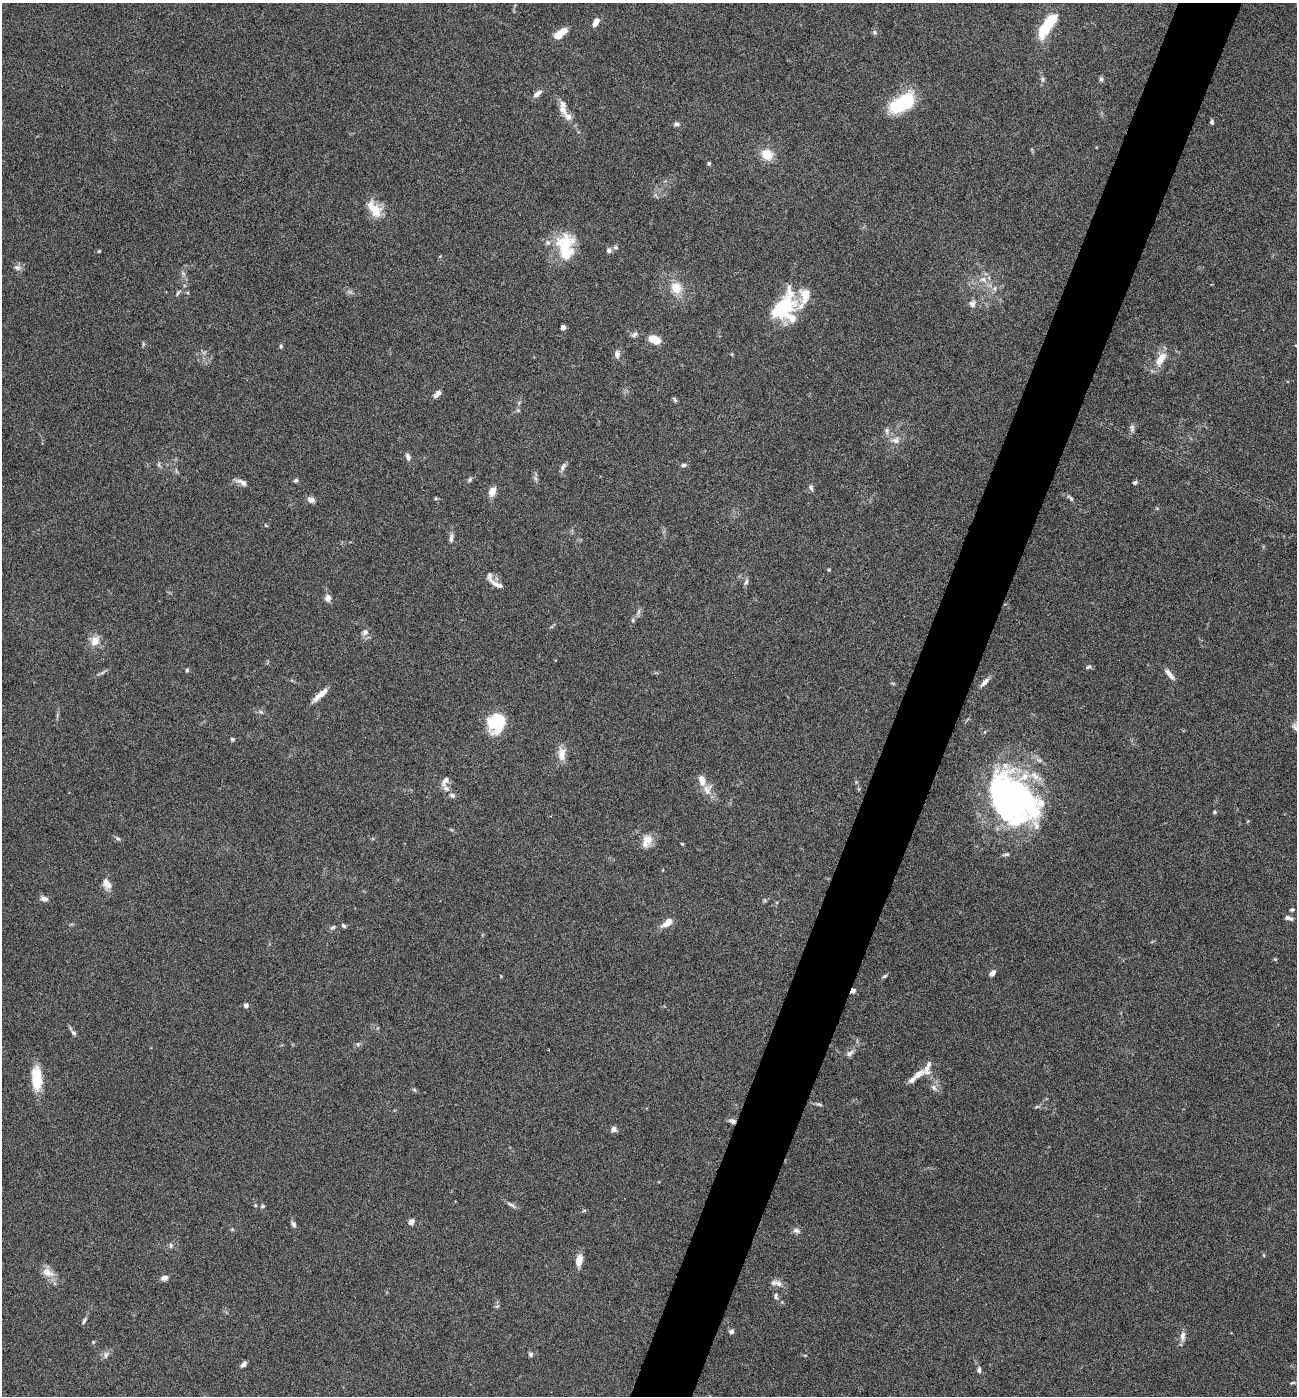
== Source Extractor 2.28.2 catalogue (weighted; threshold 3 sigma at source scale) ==
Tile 10 of 4 x 4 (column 2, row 3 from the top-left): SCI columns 1567-2861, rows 1395-2788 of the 5587 x 5578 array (HDU 1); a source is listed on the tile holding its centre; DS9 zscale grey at full resolution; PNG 1299 x 1398 px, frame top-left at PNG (2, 3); no overlay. Shown black and unused: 5% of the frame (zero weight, under 4 of 8 exposures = <1% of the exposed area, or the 3 px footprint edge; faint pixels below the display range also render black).
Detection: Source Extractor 2.28.2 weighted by HDU 2 'WHT'; one run over the whole footprint, this tile lists its part. Background 0.0936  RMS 0.0046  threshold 0.0187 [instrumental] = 3 sigma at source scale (4.09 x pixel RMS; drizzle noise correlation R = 1.36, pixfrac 0.8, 0.05/0.05 arcsec/px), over >= 5 px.
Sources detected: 139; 1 too faint to see at this stretch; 1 inside a brighter object's white glare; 1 cosmic-ray / hot-pixel residue — not listed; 13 inside a brighter listed object's ellipse — not listed separately; the other 123 listed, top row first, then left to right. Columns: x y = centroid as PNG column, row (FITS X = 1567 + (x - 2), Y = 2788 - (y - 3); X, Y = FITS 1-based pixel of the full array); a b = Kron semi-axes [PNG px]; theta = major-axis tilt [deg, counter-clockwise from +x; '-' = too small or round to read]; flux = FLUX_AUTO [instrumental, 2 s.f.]
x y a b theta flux
596 22 10 6 66 3.2
1047 26 28 9 55 18
562 32 15 9 39 3.8
874 32 6 5 - 0.77
1042 79 6 5 - 0.82
1101 79 7 5 -76 0.88
537 94 12 6 37 2.2
902 103 27 14 31 27
563 110 17 9 -52 3.8
1212 122 5 4 - 0.86
676 124 7 6 - 1.3
767 154 13 11 -36 7.6
709 163 5 4 - 0.63
375 209 21 11 -54 9.2
566 246 32 22 89 17
616 247 7 6 - 0.91
609 250 6 6 - 1.3
99 251 4 3 - 0.4
17 268 11 7 -17 1.6
183 273 8 4 -37 0.84
983 279 11 8 -18 2.8
676 288 14 12 -61 7.1
994 288 8 6 88 1.4
178 293 10 4 66 0.8
972 304 12 8 -87 1.9
784 307 33 24 64 32
563 327 4 4 - 2.8
634 334 9 6 34 1.2
655 340 11 7 -17 8
281 346 6 4 -87 0.65
617 354 10 7 86 1.9
1161 359 19 9 60 6.5
437 394 10 6 45 1.9
675 400 8 4 -54 0.74
1132 428 10 7 -82 1.3
887 431 10 5 -89 1.3
896 440 12 9 -3 2.9
408 457 8 5 -71 1.7
684 465 7 5 2 0.89
563 467 12 5 56 1.3
535 478 7 4 -72 0.95
296 480 6 5 - 0.71
470 480 8 5 46 0.81
241 482 17 6 -24 2.2
1135 483 5 4 - 0.91
811 488 9 5 -77 1
492 492 10 7 65 4
435 498 5 3 - 0.43
1071 498 11 5 -48 1
311 499 9 6 -27 2.2
266 526 6 3 -20 0.41
451 538 14 5 86 1.6
829 570 4 4 - 0.55
746 582 9 5 67 1
497 585 20 6 -25 2.7
328 598 8 7 - 2.4
633 620 6 5 - 0.8
365 632 8 7 - 1.9
95 641 16 12 65 4.3
1088 667 7 5 28 0.75
187 670 5 5 - 0.64
102 673 7 4 20 0.81
1169 674 18 6 -50 2.5
985 682 15 6 45 2.2
893 684 6 4 -20 0.46
320 695 22 5 42 4.1
261 712 8 4 -31 0.84
496 723 19 16 70 20
1295 727 13 8 -52 2
232 739 5 4 - 0.69
562 754 19 10 88 4.3
445 781 15 7 62 2.2
707 790 15 10 -71 4.1
452 795 8 6 -26 1.1
1013 801 66 43 -37 110
1214 812 5 4 - 0.55
118 838 9 5 -40 0.91
647 841 17 11 69 4.6
682 844 4 3 - 0.47
1007 854 8 5 5 0.77
107 884 15 10 -56 3.5
44 899 9 6 -19 2
1292 910 5 4 - 0.66
1289 918 11 6 -18 1.6
668 922 12 6 38 5.2
344 926 7 4 -32 0.78
333 927 9 5 29 0.87
993 973 8 5 46 1.8
885 976 7 4 27 0.72
246 1006 6 5 - 1.3
73 1033 8 6 -44 0.98
358 1044 6 5 - 0.76
850 1053 12 7 36 1.7
918 1074 15 7 36 3.9
37 1078 28 11 -87 12
934 1088 10 7 -41 1.7
414 1090 6 5 - 0.6
819 1104 10 4 -21 0.89
732 1121 9 6 -25 1.6
613 1129 7 6 - 1.8
255 1205 5 4 - 0.46
511 1205 14 5 -30 1.3
262 1206 5 4 - 0.63
584 1210 6 3 19 0.48
411 1221 7 6 - 2
293 1224 8 6 -51 1.1
232 1229 6 4 -19 0.47
796 1231 10 6 -21 1.4
171 1245 8 5 86 0.86
579 1261 10 6 77 6.1
47 1272 18 11 -30 4.5
164 1278 8 6 8 2
779 1284 15 8 -37 2.5
776 1296 9 6 88 1.1
497 1306 6 4 18 0.54
84 1321 9 4 63 0.86
731 1332 6 5 - 1.3
1183 1336 14 7 86 2.3
93 1342 4 4 - 0.44
530 1354 6 6 - 0.88
106 1355 12 7 69 1.6
243 1364 8 5 48 1.4
979 1370 8 5 -90 1.1
Overlapping masked pixels (flux is a lower limit): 1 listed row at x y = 732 1121
Isophote crosses this tile's border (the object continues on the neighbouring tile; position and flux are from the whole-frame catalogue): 1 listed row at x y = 1295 727